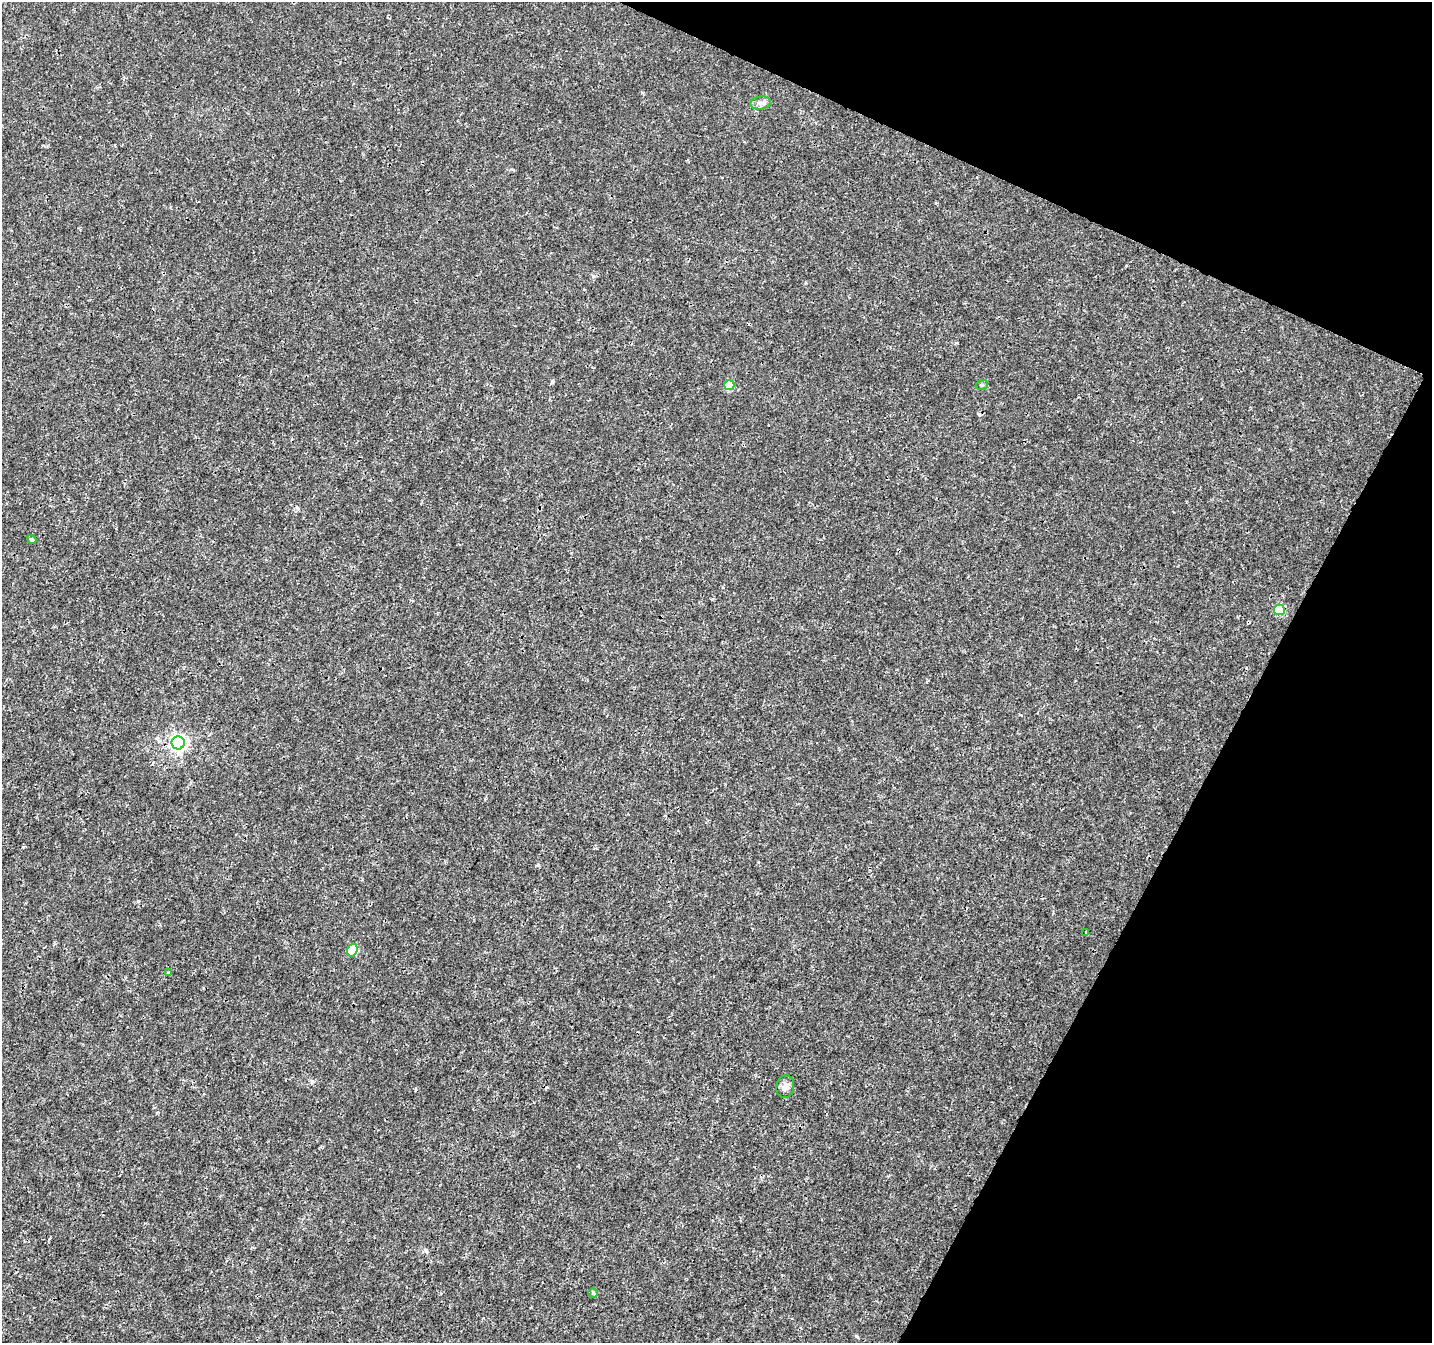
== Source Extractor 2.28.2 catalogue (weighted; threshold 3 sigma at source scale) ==
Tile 8 of 4 x 4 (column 4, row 2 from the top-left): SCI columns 4294-5723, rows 2885-4225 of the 5732 x 5835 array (HDU 1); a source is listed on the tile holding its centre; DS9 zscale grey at full resolution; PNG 1434 x 1345 px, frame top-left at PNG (2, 2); each listed source drawn as its Kron ellipse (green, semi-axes under 4 px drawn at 4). Shown black and unused: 22% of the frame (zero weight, under 3 of 4 exposures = <1% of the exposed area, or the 3 px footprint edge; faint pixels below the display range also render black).
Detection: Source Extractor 2.28.2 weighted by HDU 2 'WHT'; one run over the whole footprint, this tile lists its part. Background 0.001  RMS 9.2e-04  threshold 0.00415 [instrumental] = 3 sigma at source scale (4.5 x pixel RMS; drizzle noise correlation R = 1.50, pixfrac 1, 0.0396/0.0396 arcsec/px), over >= 5 px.
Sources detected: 13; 2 cosmic-ray / hot-pixel residue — neither listed nor drawn; the other 11 listed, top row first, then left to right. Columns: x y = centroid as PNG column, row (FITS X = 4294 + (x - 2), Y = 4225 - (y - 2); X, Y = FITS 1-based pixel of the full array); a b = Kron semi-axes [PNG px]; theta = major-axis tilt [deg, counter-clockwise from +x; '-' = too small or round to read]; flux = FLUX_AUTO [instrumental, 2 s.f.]
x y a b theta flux
760 103 10 6 7 0.39
729 385 5 5 - 3.2
982 385 6 5 - 0.15
32 539 5 4 - 0.13
1279 610 5 5 - 4.2
178 743 6 6 - 32
1086 932 4 3 - 0.12
352 950 6 5 - 3
169 973 3 3 - 0.19
785 1087 11 9 80 0.47
593 1293 5 5 - 0.13
Unlisted compact peaks at least as high as the median listed source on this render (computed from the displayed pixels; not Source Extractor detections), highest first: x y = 538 865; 552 382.